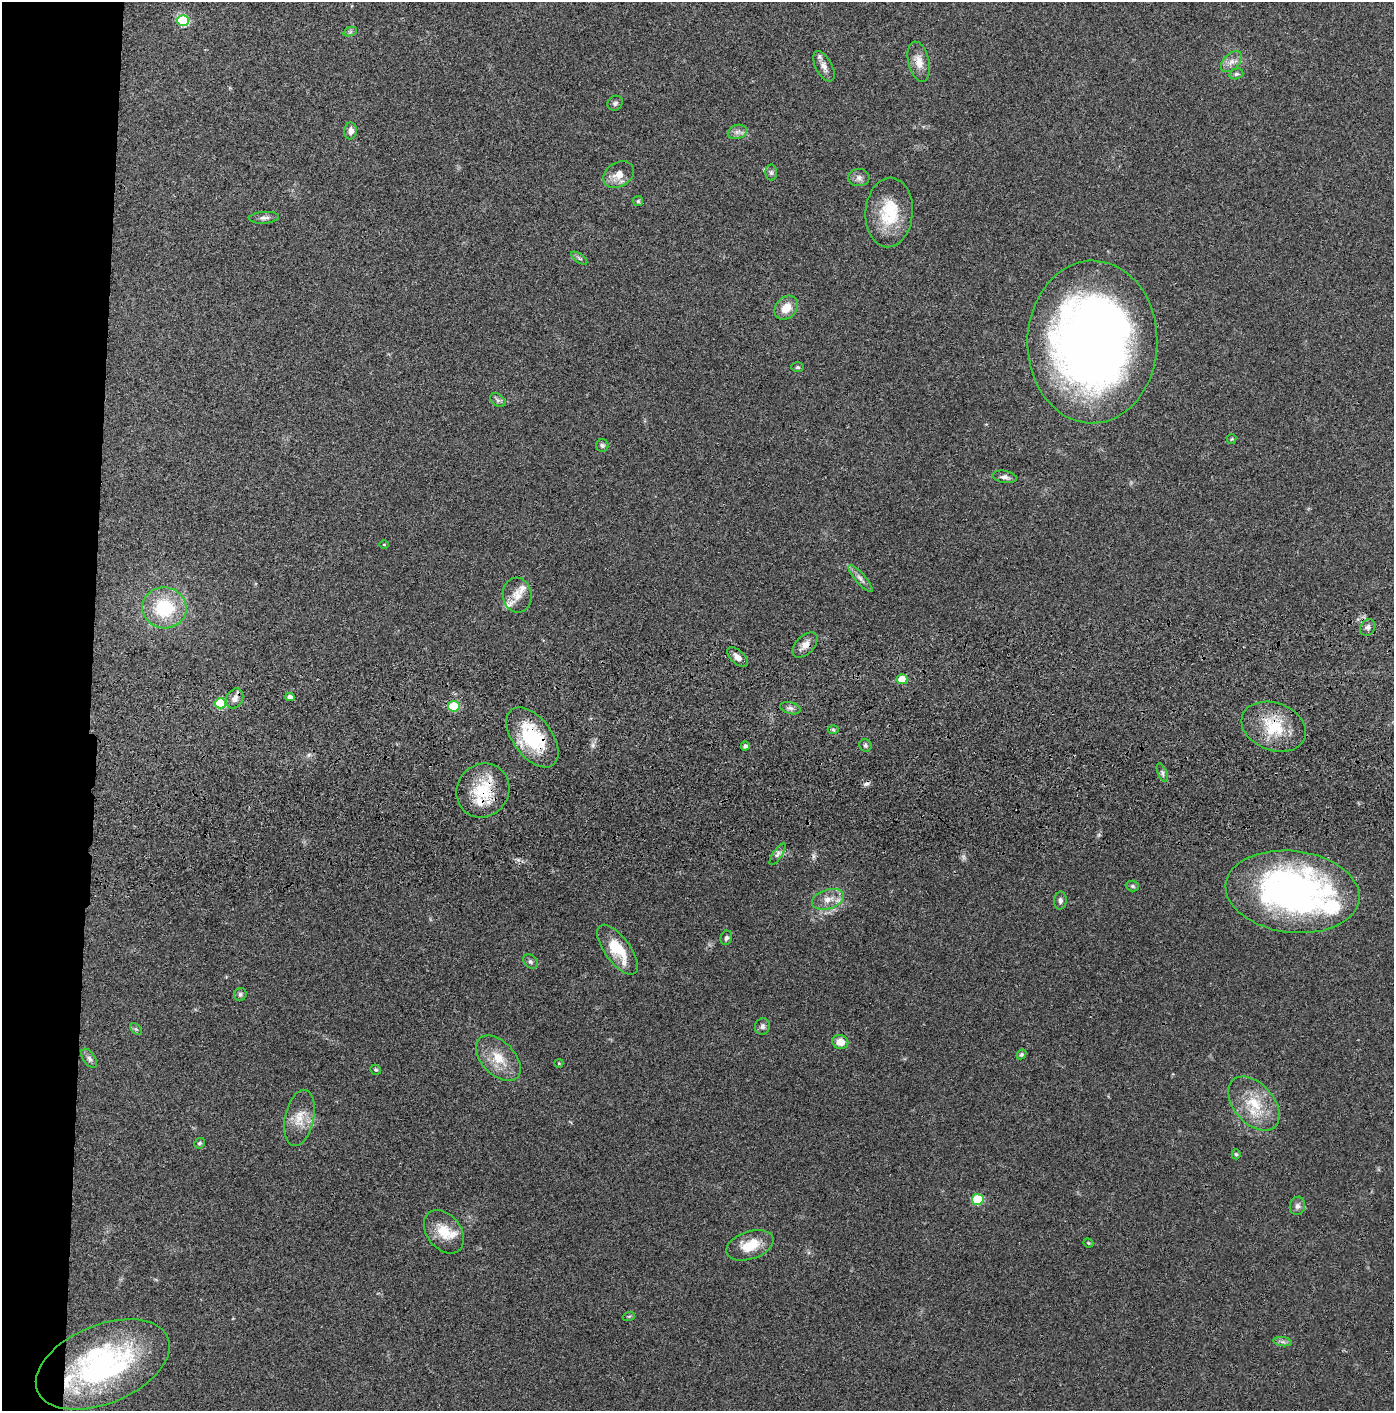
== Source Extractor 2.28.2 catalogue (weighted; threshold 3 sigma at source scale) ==
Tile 4 of 3 x 3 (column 1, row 2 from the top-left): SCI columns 51-1442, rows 1525-2933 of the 4276 x 4457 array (HDU 1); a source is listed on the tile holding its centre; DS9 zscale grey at full resolution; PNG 1396 x 1413 px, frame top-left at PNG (2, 2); each listed source drawn as its Kron ellipse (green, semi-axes under 4 px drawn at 4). Shown black and unused: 7% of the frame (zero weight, under 3 of 4 exposures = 6% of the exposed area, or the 3 px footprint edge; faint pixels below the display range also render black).
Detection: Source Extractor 2.28.2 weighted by HDU 2 'WHT'; one run over the whole footprint, this tile lists its part. Background 0.064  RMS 0.0059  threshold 0.0266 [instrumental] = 3 sigma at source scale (4.5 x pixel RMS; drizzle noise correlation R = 1.50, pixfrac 1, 0.05/0.05 arcsec/px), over >= 5 px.
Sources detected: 82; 2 cosmic-ray / hot-pixel residue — neither listed nor drawn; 8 inside a brighter listed object's ellipse — not listed separately; the other 72 listed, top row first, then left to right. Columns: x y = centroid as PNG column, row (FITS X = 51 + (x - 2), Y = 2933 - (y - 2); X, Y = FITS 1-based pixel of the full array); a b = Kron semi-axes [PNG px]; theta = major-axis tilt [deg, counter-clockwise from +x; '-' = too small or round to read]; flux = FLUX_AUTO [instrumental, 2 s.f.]
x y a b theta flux
183 21 6 5 - 41
350 32 7 4 18 1
919 62 20 10 -77 7.1
1231 62 12 7 45 3.8
824 66 16 8 -61 3.8
1236 74 7 5 16 1.2
615 103 8 7 - 1.6
351 131 8 6 83 3.3
737 132 10 7 15 2.6
771 173 8 6 89 1.3
618 175 16 12 30 6.9
859 178 10 8 2 2.8
638 201 5 5 - 0.89
889 212 35 23 86 26
264 218 15 6 4 2.3
579 258 9 4 -35 1.2
786 308 13 10 45 8.1
1092 342 81 65 89 510
798 367 6 5 - 0.92
498 400 9 5 -36 1.6
1232 439 5 4 - 0.65
602 445 6 6 - 1.3
1004 477 12 6 -9 2.6
384 544 5 3 - 0.54
860 578 17 5 -49 2.7
517 595 17 14 -84 6.6
164 608 22 20 -8 33
1368 627 9 7 52 2
805 645 15 9 46 4.6
738 657 12 6 -42 3.4
902 679 5 5 - 13
290 697 4 4 - 3.1
235 698 10 8 61 3.7
220 703 5 5 - 35
454 706 6 5 - 25
790 708 10 6 -15 2
1274 727 33 23 -21 26
833 729 5 3 - 0.84
532 737 34 19 -53 38
865 745 6 5 - 1.3
745 746 4 4 - 1.8
1162 773 10 4 -67 1.4
483 790 28 25 53 26
778 854 13 4 57 1.9
1132 886 7 5 -3 1.3
1293 892 67 41 -7 210
828 899 16 9 17 5.9
1060 900 9 6 85 1.8
726 938 7 5 71 1.4
618 950 29 12 -53 19
530 962 8 6 -45 1.3
240 994 7 6 - 1.4
762 1026 8 7 - 2
136 1029 7 4 -44 0.95
840 1042 8 7 - 6.6
1022 1054 5 4 - 1.1
89 1058 11 6 -55 2
498 1058 27 16 -46 15
559 1063 4 4 - 0.55
376 1070 5 5 - 0.98
1254 1104 31 20 -49 22
299 1118 28 14 78 11
200 1143 5 5 - 0.99
1236 1154 5 4 - 0.86
978 1199 6 5 - 33
1297 1206 9 7 77 2.3
444 1232 24 17 -52 13
1088 1243 5 4 - 0.59
750 1245 24 14 19 14
629 1316 6 4 19 0.68
1282 1342 9 4 -8 1.7
103 1364 70 39 22 130
Overlapping masked pixels (flux is a lower limit): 5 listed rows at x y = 902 679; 290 697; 1274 727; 532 737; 483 790